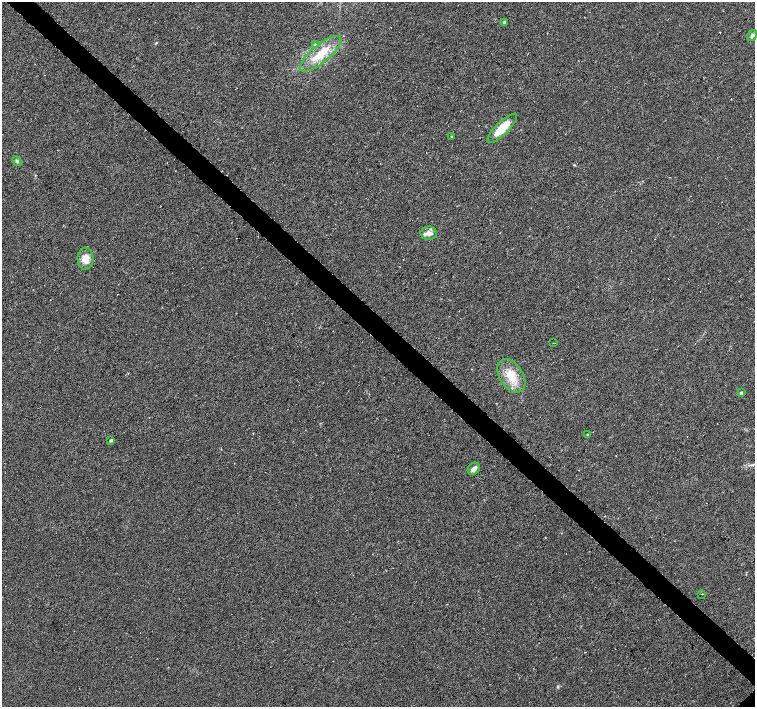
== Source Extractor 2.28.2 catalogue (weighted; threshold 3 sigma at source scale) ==
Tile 11 of 4 x 4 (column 3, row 3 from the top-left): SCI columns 3013-4517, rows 1566-2975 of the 6024 x 6018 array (HDU 1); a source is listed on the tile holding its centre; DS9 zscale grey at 2 x 2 block average (1 PNG px = mean of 2 x 2 image px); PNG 757 x 709 px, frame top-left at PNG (2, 2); each listed source drawn as its Kron ellipse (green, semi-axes under 4 px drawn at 4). Shown black and unused: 4% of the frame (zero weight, under 3 of 6 exposures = <1% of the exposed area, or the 3 px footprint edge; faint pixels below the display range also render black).
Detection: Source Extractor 2.28.2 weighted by HDU 2 'WHT'; one run over the whole footprint, this tile lists its part. Background 0.00247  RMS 0.0037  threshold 0.0151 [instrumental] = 3 sigma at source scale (4.09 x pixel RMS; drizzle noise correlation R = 1.36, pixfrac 0.8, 0.0396/0.0396 arcsec/px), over >= 5 px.
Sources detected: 18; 2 cosmic-ray / hot-pixel residue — neither listed nor drawn; the other 16 listed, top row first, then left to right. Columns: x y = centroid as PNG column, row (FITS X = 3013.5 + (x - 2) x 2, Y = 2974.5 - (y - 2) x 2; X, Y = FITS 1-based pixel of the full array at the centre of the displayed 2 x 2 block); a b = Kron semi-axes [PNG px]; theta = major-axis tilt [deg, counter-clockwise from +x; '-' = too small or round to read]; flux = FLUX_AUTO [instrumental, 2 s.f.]
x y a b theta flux
504 22 4 3 - 0.93
752 36 6 4 56 2
315 44 4 3 - 0.95
321 54 26 9 40 19
502 128 20 6 44 17
452 137 3 2 - 0.57
17 161 5 3 - 1.1
429 233 8 6 -1 4.4
85 259 11 8 87 9.2
553 343 2 2 - 0.38
511 376 18 11 -56 16
741 393 4 3 - 1.3
587 434 2 2 - 0.55
111 440 3 2 - 1.6
474 469 6 5 - 3.4
702 594 3 2 - 0.36
Diffuse or blended objects may show on this block-average render without a row.